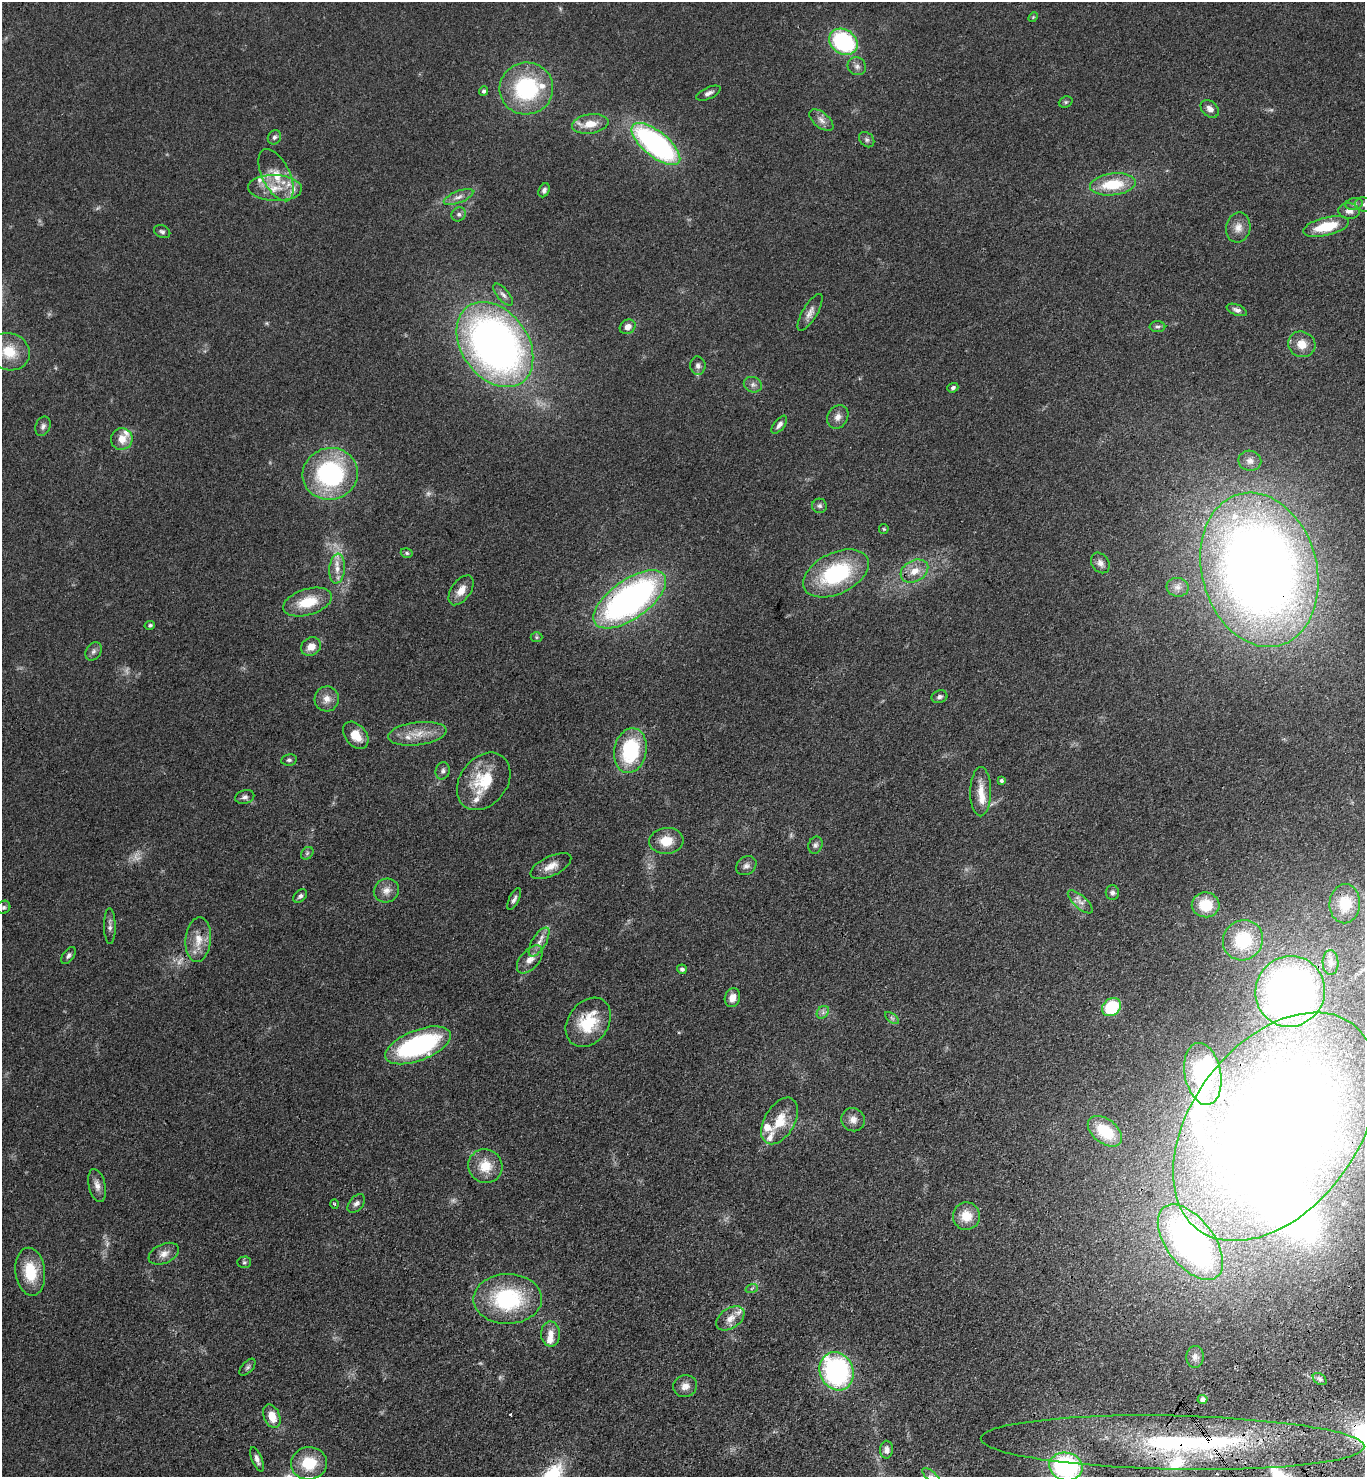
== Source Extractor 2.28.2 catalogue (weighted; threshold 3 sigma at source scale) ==
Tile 6 of 4 x 4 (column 2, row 2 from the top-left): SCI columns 1735-3097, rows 3044-4518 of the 6055 x 6086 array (HDU 1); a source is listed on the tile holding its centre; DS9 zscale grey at full resolution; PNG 1367 x 1479 px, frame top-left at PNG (2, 2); each listed source drawn as its Kron ellipse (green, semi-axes under 4 px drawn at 4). Shown black and unused: <1% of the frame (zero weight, under 3 of 4 exposures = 6% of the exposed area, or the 3 px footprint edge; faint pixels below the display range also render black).
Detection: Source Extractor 2.28.2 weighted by HDU 2 'WHT'; one run over the whole footprint, this tile lists its part. Background 0.0995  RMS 0.0068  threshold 0.0306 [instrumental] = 3 sigma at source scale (4.5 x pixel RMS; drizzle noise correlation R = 1.50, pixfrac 1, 0.05/0.05 arcsec/px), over >= 5 px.
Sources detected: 160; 11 too faint to see at this stretch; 3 inside a brighter object's white glare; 1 cosmic-ray / hot-pixel residue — neither listed nor drawn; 17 inside a brighter listed object's ellipse — not listed separately; the other 128 listed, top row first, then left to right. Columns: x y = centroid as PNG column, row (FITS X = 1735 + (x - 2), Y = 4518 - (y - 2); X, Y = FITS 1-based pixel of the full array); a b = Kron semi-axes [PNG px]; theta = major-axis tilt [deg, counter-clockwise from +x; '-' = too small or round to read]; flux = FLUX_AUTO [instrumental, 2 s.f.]
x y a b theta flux
1033 17 5 4 - 0.8
843 42 15 12 -34 73
857 66 9 8 - 3.1
526 88 27 26 - 65
484 91 5 4 - 1.6
708 93 13 5 25 3
1066 102 7 5 21 1.3
1210 109 10 7 -44 3.7
821 120 14 7 -39 4.2
590 124 18 9 9 11
274 137 7 6 - 1.9
867 140 8 6 -45 1.9
656 144 29 12 -39 160
276 175 28 14 -64 16
1113 184 23 11 6 24
275 188 27 13 -2 16
544 190 7 5 65 1.9
459 197 16 6 22 3.9
1354 204 9 5 9 2.2
1364 204 9 7 -7 2.6
1349 211 11 8 -6 4
459 214 7 6 - 1.9
1238 227 15 12 77 6.3
1326 227 23 9 14 23
162 232 8 6 -24 1.7
503 295 13 5 -49 2.8
1237 310 11 5 -21 2.6
810 312 21 7 59 4.7
628 327 8 7 - 5
1157 327 8 5 -1 1.6
495 344 47 33 -54 400
1302 344 14 12 -25 9
9 352 21 18 -21 18
698 366 9 7 -81 2.7
753 385 9 7 -24 2.6
953 388 5 4 - 1.8
838 417 12 10 59 4.5
779 425 10 5 51 2.8
43 426 10 7 68 2.5
122 439 11 10 - 8.6
1250 461 11 10 - 4.4
330 474 28 26 14 93
819 506 7 7 - 1.8
884 529 5 4 - 0.78
407 553 6 4 -17 1.2
1100 563 11 8 -56 3.6
337 569 15 8 84 6.1
1259 570 78 57 -75 920
914 571 15 10 29 8.8
836 573 35 20 26 64
1178 587 11 9 -11 4
461 590 17 9 54 7
630 599 42 19 35 260
308 602 25 13 17 20
150 625 5 4 - 1.3
536 637 6 5 - 0.98
311 647 10 9 - 6.7
93 651 10 7 57 2.5
939 697 8 6 19 1.9
327 699 12 12 - 5.9
417 734 29 11 7 13
356 735 15 10 -50 11
630 751 22 16 78 52
289 760 8 5 9 1.6
443 771 9 7 76 2.1
484 781 31 23 52 30
1001 781 4 3 - 1.3
981 792 24 10 89 9.7
245 797 10 7 15 2.4
666 841 17 13 5 12
815 845 9 7 66 2.1
307 853 7 5 46 1.4
551 866 22 9 26 7.5
746 866 11 8 36 3.1
386 891 13 11 30 5.5
1112 893 7 6 - 2
300 896 8 5 43 1.9
514 899 12 5 64 2.4
1080 902 15 6 -42 4
1345 904 19 15 87 17
1206 905 14 12 -7 19
4 907 7 6 - 1.4
110 926 18 6 -89 2.9
198 940 22 12 84 11
1243 940 21 19 44 38
539 942 16 7 59 5.3
68 955 9 5 53 1.9
530 959 17 9 49 6.5
1330 963 12 8 -87 4.3
682 969 5 4 - 1.9
1290 991 35 34 - 410
732 998 9 7 73 5.8
1111 1007 10 8 40 35
823 1012 7 5 47 1.9
892 1018 8 4 -37 1.4
588 1022 27 20 54 27
418 1045 35 15 21 100
1203 1074 31 18 -79 48
853 1120 12 11 - 4.7
780 1121 25 15 59 16
1275 1127 129 83 53 1200
1105 1131 19 12 -37 22
485 1166 17 16 - 15
97 1185 17 8 -77 4.8
335 1204 5 3 - 0.66
356 1204 11 7 49 2.8
966 1216 13 13 - 13
1190 1242 44 23 -53 260
164 1254 16 9 23 5.4
244 1262 7 5 1 1.2
30 1272 24 14 -83 22
752 1288 6 4 20 1.1
508 1299 34 25 1 64
730 1318 15 10 35 6.6
551 1334 12 9 -88 5.8
1195 1357 11 8 86 3.1
247 1367 10 5 48 1.7
836 1371 19 16 -66 120
1320 1379 8 5 -37 1.7
685 1386 12 11 - 4.9
1202 1399 5 4 - 2.3
272 1416 12 8 -67 10
1173 1443 192 27 -1 150
887 1450 9 6 88 3.1
257 1459 13 5 -68 3
309 1463 18 16 6 22
1066 1466 17 14 -11 110
931 1476 11 4 -40 2.5
Overlapping masked pixels (flux is a lower limit): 4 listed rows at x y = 1259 570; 630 599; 1275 1127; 1173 1443
Isophote crosses this tile's border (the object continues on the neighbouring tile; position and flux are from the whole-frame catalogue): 4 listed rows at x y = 1364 204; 1275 1127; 1066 1466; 931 1476